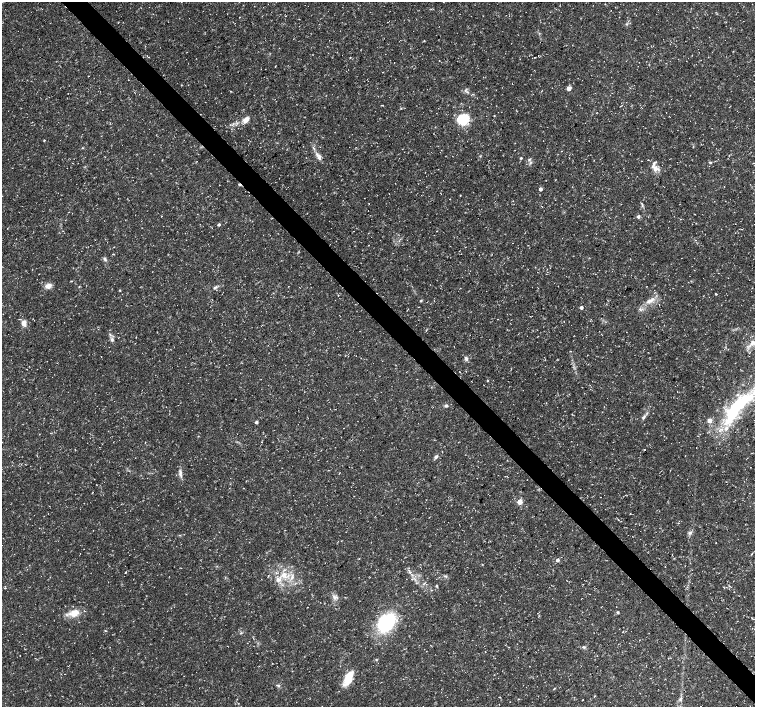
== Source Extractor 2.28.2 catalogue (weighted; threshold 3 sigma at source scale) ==
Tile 6 of 4 x 4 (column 2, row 2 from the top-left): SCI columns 1506-3010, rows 2967-4375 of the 6024 x 5999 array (HDU 1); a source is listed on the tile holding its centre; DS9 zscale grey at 2 x 2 block average (1 PNG px = mean of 2 x 2 image px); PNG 757 x 709 px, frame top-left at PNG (2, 2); no overlay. Shown black and unused: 4% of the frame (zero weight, under 3 of 5 exposures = <1% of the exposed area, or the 3 px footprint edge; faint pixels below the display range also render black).
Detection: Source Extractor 2.28.2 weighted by HDU 2 'WHT'; one run over the whole footprint, this tile lists its part. Background 0.0235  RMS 0.0023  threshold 0.0105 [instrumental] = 3 sigma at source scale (4.5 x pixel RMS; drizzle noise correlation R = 1.50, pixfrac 1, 0.0396/0.0396 arcsec/px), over >= 5 px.
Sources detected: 83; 1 cosmic-ray / hot-pixel residue — not listed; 3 inside a brighter listed object's ellipse — not listed separately; the other 79 listed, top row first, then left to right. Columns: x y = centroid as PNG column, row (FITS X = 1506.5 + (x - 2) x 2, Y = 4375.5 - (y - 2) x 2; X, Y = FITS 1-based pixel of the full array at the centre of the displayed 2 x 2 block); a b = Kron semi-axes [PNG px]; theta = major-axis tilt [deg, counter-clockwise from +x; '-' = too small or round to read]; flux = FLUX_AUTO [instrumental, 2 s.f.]
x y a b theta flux
286 16 2 2 - 0.23
424 41 3 2 - 0.25
534 57 2 2 - 0.17
350 58 3 2 - 0.26
439 61 2 2 - 0.16
88 76 2 2 - 0.38
181 85 3 2 - 0.21
188 85 2 2 - 0.18
569 88 3 3 - 6.2
401 108 3 2 - 0.28
494 116 2 2 - 0.25
463 119 10 9 - 20
246 120 8 5 45 3.5
44 140 3 2 - 0.4
82 148 3 2 - 0.36
729 155 3 2 - 0.25
319 156 13 5 -58 3.1
521 158 3 2 - 0.64
529 159 4 3 - 0.85
710 162 4 3 - 0.59
655 169 8 6 -25 3.3
540 189 3 3 - 1.8
513 201 2 2 - 0.15
642 204 4 2 - 0.49
161 216 2 2 - 0.21
638 217 4 3 - 1.1
219 224 3 3 - 0.91
741 229 4 2 - 0.29
105 259 6 3 -56 1
71 281 3 2 - 0.42
48 286 8 6 23 3.2
79 287 3 2 - 0.27
215 287 7 3 35 1
120 290 2 2 - 0.36
716 294 2 2 - 0.45
338 295 2 2 - 0.24
421 301 5 2 - 0.45
650 301 10 5 27 3.3
581 307 2 2 - 1.9
530 316 2 2 - 0.18
24 323 7 5 -90 3.2
136 337 2 2 - 0.23
112 340 5 4 - 1.3
754 342 14 7 26 5.6
571 351 3 2 - 0.24
466 359 6 4 -55 1.3
466 371 2 2 - 0.18
446 406 4 4 - 1
738 406 54 14 50 54
644 417 7 4 49 1.2
710 420 3 3 - 5.9
256 422 2 2 - 1.6
644 450 2 2 - 0.29
436 457 6 4 38 1.2
180 473 12 3 -84 2
726 482 2 2 - 0.18
520 502 3 3 - 9.2
630 514 2 2 - 0.22
690 533 4 4 - 0.93
752 554 2 2 - 0.34
557 560 3 3 - 1.9
665 566 2 2 - 0.17
125 572 3 2 - 0.38
284 574 9 5 40 3.8
411 574 3 2 - 0.55
292 577 9 4 74 2.5
437 586 4 2 - 0.46
730 586 3 2 - 0.32
334 597 7 4 -43 1.7
618 612 3 2 - 0.84
74 613 13 10 28 6
386 623 15 10 46 47
583 647 5 3 - 0.68
376 659 3 2 - 0.41
348 678 17 8 66 11
278 686 4 3 - 0.65
554 688 3 2 - 0.32
595 696 3 2 - 0.32
583 700 2 2 - 0.23
Isophote crosses this tile's border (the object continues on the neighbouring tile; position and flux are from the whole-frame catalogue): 2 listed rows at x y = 754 342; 738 406
Diffuse or blended objects may show on this block-average render without a row.